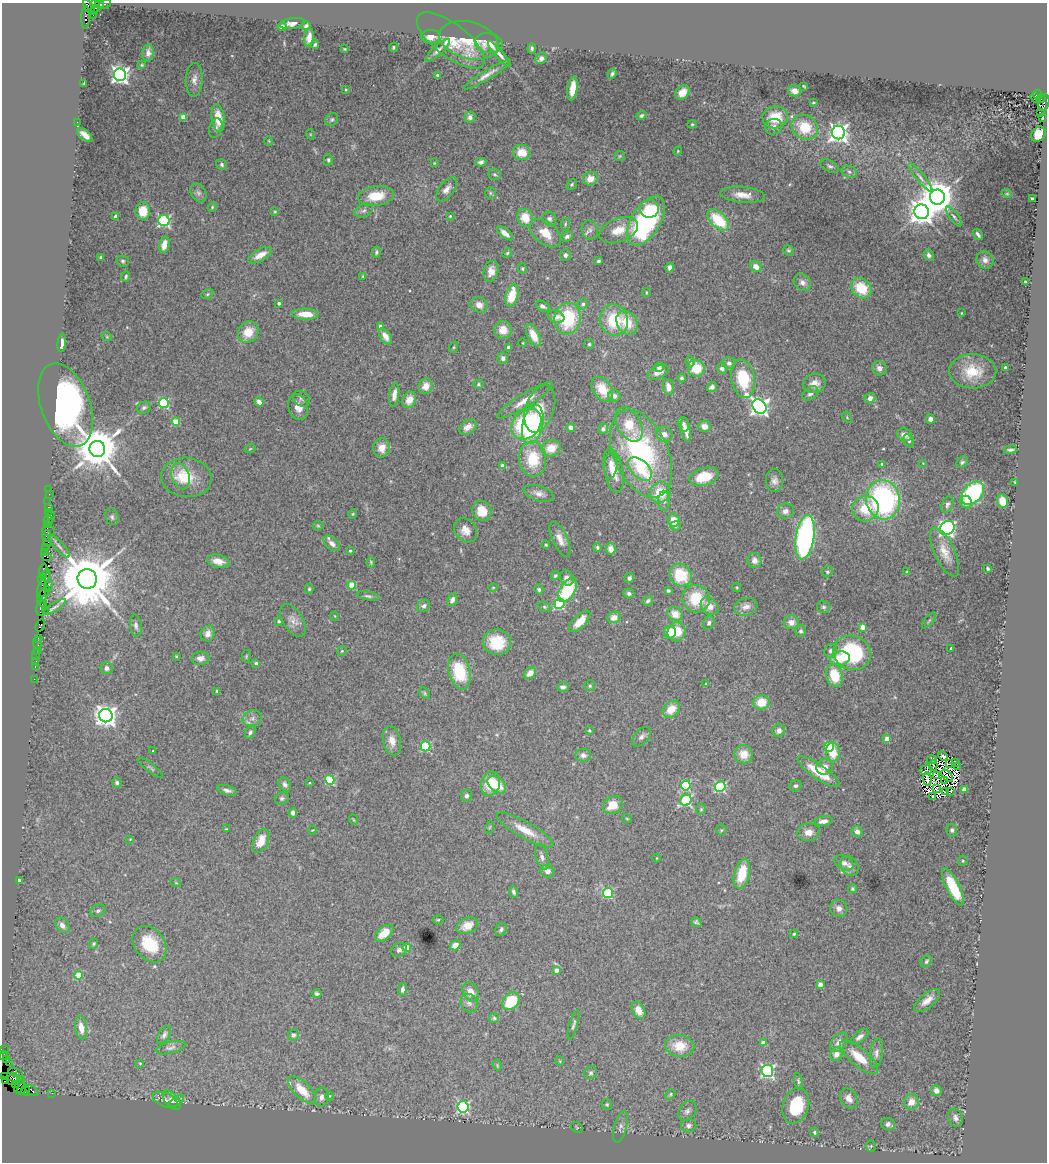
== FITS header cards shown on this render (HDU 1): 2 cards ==
NAXIS1  =                 1045
NAXIS2  =                 1160

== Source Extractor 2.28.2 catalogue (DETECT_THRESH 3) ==
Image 1045 x 1160 px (HDU 1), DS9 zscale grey, 1 PNG px = 1 image px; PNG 1049 x 1164 px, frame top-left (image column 1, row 1160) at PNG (2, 3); each listed source drawn as its Kron ellipse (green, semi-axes under 4 px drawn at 4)
Background 1.29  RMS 0.062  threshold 0.186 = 3 sigma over >= 5 px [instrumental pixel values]
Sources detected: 500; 11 with non-positive FLUX_AUTO (blend fragments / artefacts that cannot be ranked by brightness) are neither listed nor drawn; the other 489 listed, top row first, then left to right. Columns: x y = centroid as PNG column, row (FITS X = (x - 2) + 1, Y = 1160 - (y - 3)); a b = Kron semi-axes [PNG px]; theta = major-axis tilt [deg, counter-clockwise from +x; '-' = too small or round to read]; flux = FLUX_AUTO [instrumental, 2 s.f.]
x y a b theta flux
95 4 5 3 - 200
105 4 6 3 26 78
89 7 8 3 -56 320
98 7 7 3 41 510
94 10 5 3 - 430
93 15 2 2 - 110
86 17 11 3 89 240
292 23 12 5 9 23
306 26 5 4 - 13
282 27 4 4 - 38
431 37 9 7 0 36
309 38 9 5 82 29
451 40 41 16 -37 150
469 40 30 18 -15 130
489 43 14 10 -11 56
315 44 4 3 - 6
393 47 5 4 - 6.2
532 48 5 3 - 8.6
345 49 4 3 - 3.9
437 50 16 5 42 19
148 53 8 5 85 19
499 54 16 3 -48 22
541 58 6 5 - 19
142 65 3 3 - 4.1
612 74 5 3 - 8.1
120 75 6 6 - 1900
438 75 3 3 - 7.7
487 75 26 4 32 30
194 80 17 8 87 27
84 83 3 2 - 3.9
804 86 4 2 - 4.3
573 88 12 5 80 56
346 90 3 2 - 4.1
795 91 6 5 - 33
682 92 8 6 42 41
1038 94 4 3 - 430
1035 97 5 3 - 480
1041 98 4 3 - 2000
813 103 3 3 - 4
1044 103 8 5 75 2700
1040 113 2 2 - 3.2
641 116 5 4 - 9.7
183 117 4 4 - 72
470 117 5 5 - 17
775 117 13 11 8 120
1043 117 3 2 - 2.1
218 118 14 6 -82 91
332 120 7 5 44 8.8
77 122 2 2 - 1.9
692 124 5 4 - 5.6
774 127 8 7 - 20
805 127 14 12 -34 140
216 128 10 6 72 14
838 132 7 6 - 2100
310 134 5 3 - 3.7
1039 134 8 6 55 92
85 135 9 4 -41 34
269 141 5 3 - 3.3
678 151 4 4 - 3.6
522 152 9 7 -10 68
620 156 5 5 - 4.9
328 160 5 4 - 8.6
481 162 5 4 - 14
434 163 4 3 - 2.8
222 165 6 5 - 8.4
830 166 10 5 -29 12
849 172 8 6 -22 11
495 174 6 5 - 7.6
920 177 18 4 -50 21
590 179 7 6 - 45
572 184 6 5 - 7.2
447 189 14 7 53 25
198 193 10 7 -60 15
490 193 6 5 - 7.6
1007 194 5 3 - 3.9
742 195 22 8 -6 51
376 196 18 9 8 100
937 197 7 7 - 11000
1032 199 3 3 - 7.8
212 207 5 4 - 4.9
649 209 9 9 - 85
143 211 8 7 - 95
364 211 9 6 24 13
275 212 4 3 - 4.6
922 212 7 7 - 4700
450 216 3 3 - 4.1
116 217 4 3 - 28
954 217 12 4 -54 11
525 218 9 8 - 78
549 219 7 6 - 14
718 220 13 7 -43 190
164 221 5 5 - 670
646 221 27 14 58 650
565 224 6 4 83 6.6
590 230 9 8 - 18
619 230 20 11 22 75
505 233 9 4 -39 30
545 233 18 10 -38 75
978 235 6 3 -55 11
567 236 6 4 25 12
164 245 8 5 77 47
788 250 5 4 - 6.6
376 252 5 4 - 9.4
507 253 5 4 - 5.4
260 255 13 6 29 47
565 255 6 5 - 11
929 255 6 5 - 13
101 257 3 3 - 6.9
985 260 9 8 - 21
123 261 6 5 - 8
598 261 3 3 - 7.6
756 267 6 5 - 37
670 268 5 4 - 13
522 269 5 4 - 5.3
491 271 10 7 77 36
363 276 4 2 - 3.6
126 277 5 3 - 7
1025 282 3 3 - 18
802 283 9 7 -44 22
861 288 11 9 -43 130
646 293 4 2 - 3.8
207 294 6 4 22 5.7
512 295 11 6 75 110
279 303 3 3 - 12
583 304 6 5 - 9.8
479 305 9 7 -25 31
543 306 7 5 -26 15
961 313 3 2 - 2.7
305 314 13 5 -2 61
556 317 9 6 -21 22
568 319 16 13 80 280
614 320 16 14 -71 180
627 323 12 10 -59 89
380 326 4 3 - 19
503 330 9 8 - 54
248 332 11 9 51 76
533 335 12 6 -64 63
385 336 9 5 -57 31
107 337 5 3 - 3.8
62 343 9 4 84 21
523 343 4 2 - 3.1
589 344 5 5 - 6.3
454 347 6 4 71 4.9
508 347 3 3 - 7.7
503 358 5 5 - 15
690 362 6 4 -83 9.3
729 363 6 6 - 13
659 367 5 4 - 14
1005 367 3 3 - 11
696 368 8 8 - 110
722 368 5 5 - 16
879 368 7 7 - 23
973 371 23 17 -1 120
658 372 11 6 26 31
682 378 4 4 - 11
743 379 19 11 -79 200
478 384 5 4 - 6.3
814 384 11 9 15 37
426 386 8 7 - 38
668 387 8 5 -80 37
712 387 5 4 - 15
602 389 14 9 -56 94
810 393 9 6 34 18
394 395 12 5 82 30
614 396 6 6 - 22
870 398 5 5 - 23
301 399 9 7 -33 13
409 400 8 6 64 45
525 400 32 7 32 59
259 402 5 4 - 23
164 403 5 5 - 370
65 405 43 24 -70 1800
759 406 8 6 -45 2300
298 407 13 9 -73 39
144 408 7 6 - 12
540 409 24 14 71 120
847 417 6 4 -57 4.6
930 419 4 4 - 25
176 422 4 4 - 120
526 424 17 13 48 450
629 424 19 11 -61 110
683 424 7 5 -73 14
533 425 20 10 77 360
704 426 6 5 - 35
468 427 10 6 30 34
571 428 4 4 - 42
603 429 5 5 - 13
686 430 12 5 -82 28
664 434 8 7 - 31
905 435 7 6 - 36
909 441 7 5 -65 11
382 448 9 8 - 45
551 448 10 8 20 66
97 449 8 8 - 17000
250 449 6 3 19 4.6
1011 450 6 2 6 7.6
641 454 46 27 -66 730
533 459 17 13 -83 160
962 462 6 5 - 8.1
923 463 3 3 - 2.8
882 464 3 3 - 5
611 465 14 6 83 29
503 466 4 4 - 39
640 469 14 9 -44 99
613 470 22 9 -79 65
181 476 13 8 -74 41
186 477 25 19 -7 130
704 477 15 8 16 120
774 480 11 9 -90 23
1015 482 3 2 - 3.7
49 489 3 2 - 31
660 493 11 9 51 110
973 493 13 9 47 440
49 494 2 2 - 8.3
539 494 15 7 -18 27
883 500 20 17 -83 870
664 501 10 5 -89 15
1002 501 7 5 -77 59
48 502 2 2 - 19
966 502 6 5 - 27
947 504 8 5 68 13
48 507 2 2 - 19
865 509 13 12 - 110
482 511 10 9 - 77
785 511 8 7 - 20
48 513 4 3 - 160
353 514 5 4 - 4.5
51 515 4 3 - 190
112 517 8 6 -73 10
674 520 6 6 - 51
48 521 5 2 - 42
47 524 2 2 - 29
318 526 5 5 - 5.7
675 526 5 5 - 8.9
947 528 8 6 35 1300
466 530 13 10 -51 40
49 531 6 5 - 330
47 536 6 4 86 230
805 537 22 9 81 970
560 539 19 7 -65 39
48 542 3 2 - 260
332 543 10 6 -41 26
546 545 4 4 - 4.6
59 546 14 4 -48 14
597 547 4 4 - 7.8
45 548 3 2 - 86
611 549 6 5 - 28
350 551 3 3 - 8.4
944 552 26 10 -65 56
44 553 4 2 - 100
47 557 5 2 - 210
755 560 7 7 - 25
218 561 11 6 -13 36
371 562 5 4 - 4.9
988 569 4 3 - 6.4
43 571 7 3 84 210
827 572 6 5 - 7.8
907 572 4 3 - 3.3
681 575 12 10 -53 160
46 576 7 3 82 710
555 576 5 4 - 6.2
567 578 8 6 -65 22
629 578 5 4 - 12
42 579 5 3 - 86
87 579 10 9 - 37000
352 585 4 4 - 100
48 586 6 3 86 500
493 587 5 3 - 3.5
737 587 5 4 - 4.7
42 589 9 4 77 340
309 589 5 4 - 6
539 589 5 4 - 8.2
567 590 13 7 58 240
668 590 3 3 - 7.3
629 593 5 5 - 11
43 595 10 3 58 650
368 596 11 4 -11 10
696 598 14 13 - 140
452 600 6 5 - 23
648 601 6 4 34 10
44 603 3 3 - 170
559 604 5 5 - 430
424 606 7 5 37 12
710 606 10 7 -46 38
41 607 8 4 81 410
54 607 13 4 33 13
544 607 6 5 - 6.2
746 607 12 8 15 28
824 607 6 5 - 8.7
45 610 3 2 - 170
675 614 8 7 - 46
335 616 5 3 - 3
614 617 7 5 22 34
293 620 18 10 -58 34
929 620 10 3 50 6.7
279 621 3 3 - 8
580 621 13 6 46 55
791 622 7 7 - 30
709 623 7 5 72 12
40 625 6 3 64 92
136 625 11 5 -80 17
863 627 4 4 - 60
801 631 6 5 - 10
670 632 7 6 - 55
677 632 9 9 - 85
208 634 8 7 - 21
38 638 3 3 - 69
497 642 14 13 - 120
37 643 6 3 -84 210
951 648 3 2 - 4.7
37 650 3 2 - 78
342 651 5 4 - 5.5
831 651 7 6 - 12
852 653 19 17 -23 350
36 655 5 2 - 79
176 656 3 2 - 3.6
246 656 6 3 82 4.2
200 658 9 6 5 24
840 658 10 7 10 94
36 661 2 2 - 13
256 663 3 3 - 7.3
35 666 3 2 - 110
107 668 6 6 - 15
459 672 18 10 -76 190
530 673 7 5 45 41
834 675 11 8 -76 120
34 679 2 2 - 33
706 684 3 3 - 3.5
590 686 5 5 - 7.1
563 687 6 4 -3 15
217 691 4 3 - 8.6
425 693 6 4 -62 5.9
762 702 8 7 - 76
671 709 10 7 44 63
106 716 7 6 - 3100
252 718 10 7 19 21
589 730 3 3 - 4.5
779 731 6 6 - 18
250 732 7 5 62 10
641 737 11 7 47 18
887 739 4 4 - 62
392 741 15 9 -77 39
425 746 5 5 - 300
829 747 5 4 - 250
153 751 3 2 - 2.8
833 752 9 7 -89 78
744 754 9 9 - 59
583 755 8 6 -1 19
943 756 5 3 - 3.2
932 760 5 2 - 7
955 762 3 2 - 10
950 763 4 2 - 7.4
933 765 5 2 - 2.3
957 766 2 2 - 59
825 767 8 8 - 28
151 768 15 3 -38 7.9
926 770 6 2 17 8
819 772 25 7 -34 130
937 776 3 2 - 0.96
947 776 7 2 -47 1.1
927 779 7 2 -83 1.9
330 780 5 4 - 250
945 781 3 2 - 10
117 783 5 5 - 8.8
309 783 3 3 - 3.4
285 784 7 5 -56 13
490 784 12 9 74 95
497 785 10 7 -41 90
686 785 5 5 - 300
796 786 6 5 - 9.6
720 787 5 5 - 430
937 788 3 2 - 8.3
964 789 4 4 - 15
227 790 10 4 -15 16
951 791 2 2 - 4.5
946 792 3 2 - 8
466 796 6 5 - 13
933 797 2 2 - 4.2
282 798 7 6 - 9.4
686 800 6 5 - 440
613 805 10 8 32 69
701 809 5 5 - 5.9
293 813 5 4 - 14
627 819 5 3 - 3.7
354 820 5 3 - 3.8
823 821 9 4 8 23
490 827 6 4 71 4.7
226 829 3 3 - 3.8
312 830 4 3 - 2.8
525 830 32 8 -29 76
721 830 5 5 - 4.9
952 830 6 5 - 8.3
809 832 11 9 3 37
857 832 6 5 - 19
130 839 3 3 - 3.2
261 841 13 7 65 46
542 857 13 6 -74 19
656 858 4 3 - 3.8
963 861 5 4 - 5.3
844 863 10 7 -25 20
850 866 10 8 -58 21
547 871 7 6 - 26
742 874 15 7 76 120
19 881 4 3 - 20
176 883 5 3 - 3.4
953 887 20 6 -63 150
853 889 4 4 - 6.8
513 892 6 4 -70 11
608 893 5 5 - 290
839 908 9 8 - 22
98 911 8 6 19 11
438 920 5 4 - 5.5
696 922 5 4 - 7.7
62 925 8 6 -53 23
467 926 11 7 25 49
501 929 7 5 57 10
384 933 11 6 41 75
794 934 4 3 - 5.1
94 944 5 4 - 5.9
150 944 20 15 -52 160
455 945 5 4 - 38
407 947 4 4 - 75
399 950 8 6 37 13
926 961 6 5 - 8.9
557 970 4 4 - 32
79 975 4 4 - 110
820 984 4 3 - 36
402 989 6 4 81 16
471 992 10 7 -63 44
317 994 4 4 - 10
927 1000 16 7 40 37
511 1001 10 7 49 150
469 1003 9 8 - 17
638 1010 9 6 -63 33
494 1018 5 5 - 6.3
573 1025 15 4 74 11
81 1028 12 6 -80 45
164 1035 9 5 57 14
293 1035 5 5 - 11
859 1037 10 5 38 21
839 1042 11 7 52 32
763 1043 4 4 - 40
680 1046 15 11 -9 81
171 1048 15 6 13 15
4 1050 2 2 - 19
876 1053 15 6 82 21
836 1054 7 6 - 39
3 1055 4 2 - 69
859 1057 23 9 -41 99
6 1060 2 2 - 160
560 1061 5 4 - 4.1
9 1063 2 2 - 93
140 1063 3 3 - 3.5
497 1065 5 3 - 4
767 1071 6 6 - 790
15 1073 7 4 -16 1100
591 1073 7 6 - 9.9
3 1077 3 3 - 61
12 1079 6 4 60 3900
6 1081 3 3 - 340
22 1081 3 2 - 2500
798 1081 8 4 -79 7.3
16 1084 3 3 - 180
19 1086 7 2 64 510
22 1089 6 3 75 320
302 1090 18 8 -44 86
26 1091 5 4 - 730
32 1091 7 3 -34 650
936 1091 5 5 - 21
52 1093 2 2 - 69
670 1094 5 4 - 5.7
330 1096 5 3 - 4
322 1097 9 7 81 19
849 1098 11 8 -57 32
165 1100 13 6 -23 18
172 1100 11 6 -49 13
177 1101 8 4 34 5.9
911 1102 8 7 - 44
607 1104 5 5 - 6.8
796 1106 18 13 73 190
463 1107 6 5 - 590
687 1111 11 8 53 17
955 1118 9 7 -65 18
888 1124 7 6 - 17
689 1126 8 6 12 14
577 1127 7 4 -33 4.5
620 1127 16 6 74 22
815 1132 5 4 - 7.1
871 1146 5 5 - 5.4
At the frame edge (FLAGS 8, measured only in part): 5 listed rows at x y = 95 4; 105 4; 89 7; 3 1055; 3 1077
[11 non-positive-flux detections neither listed nor drawn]